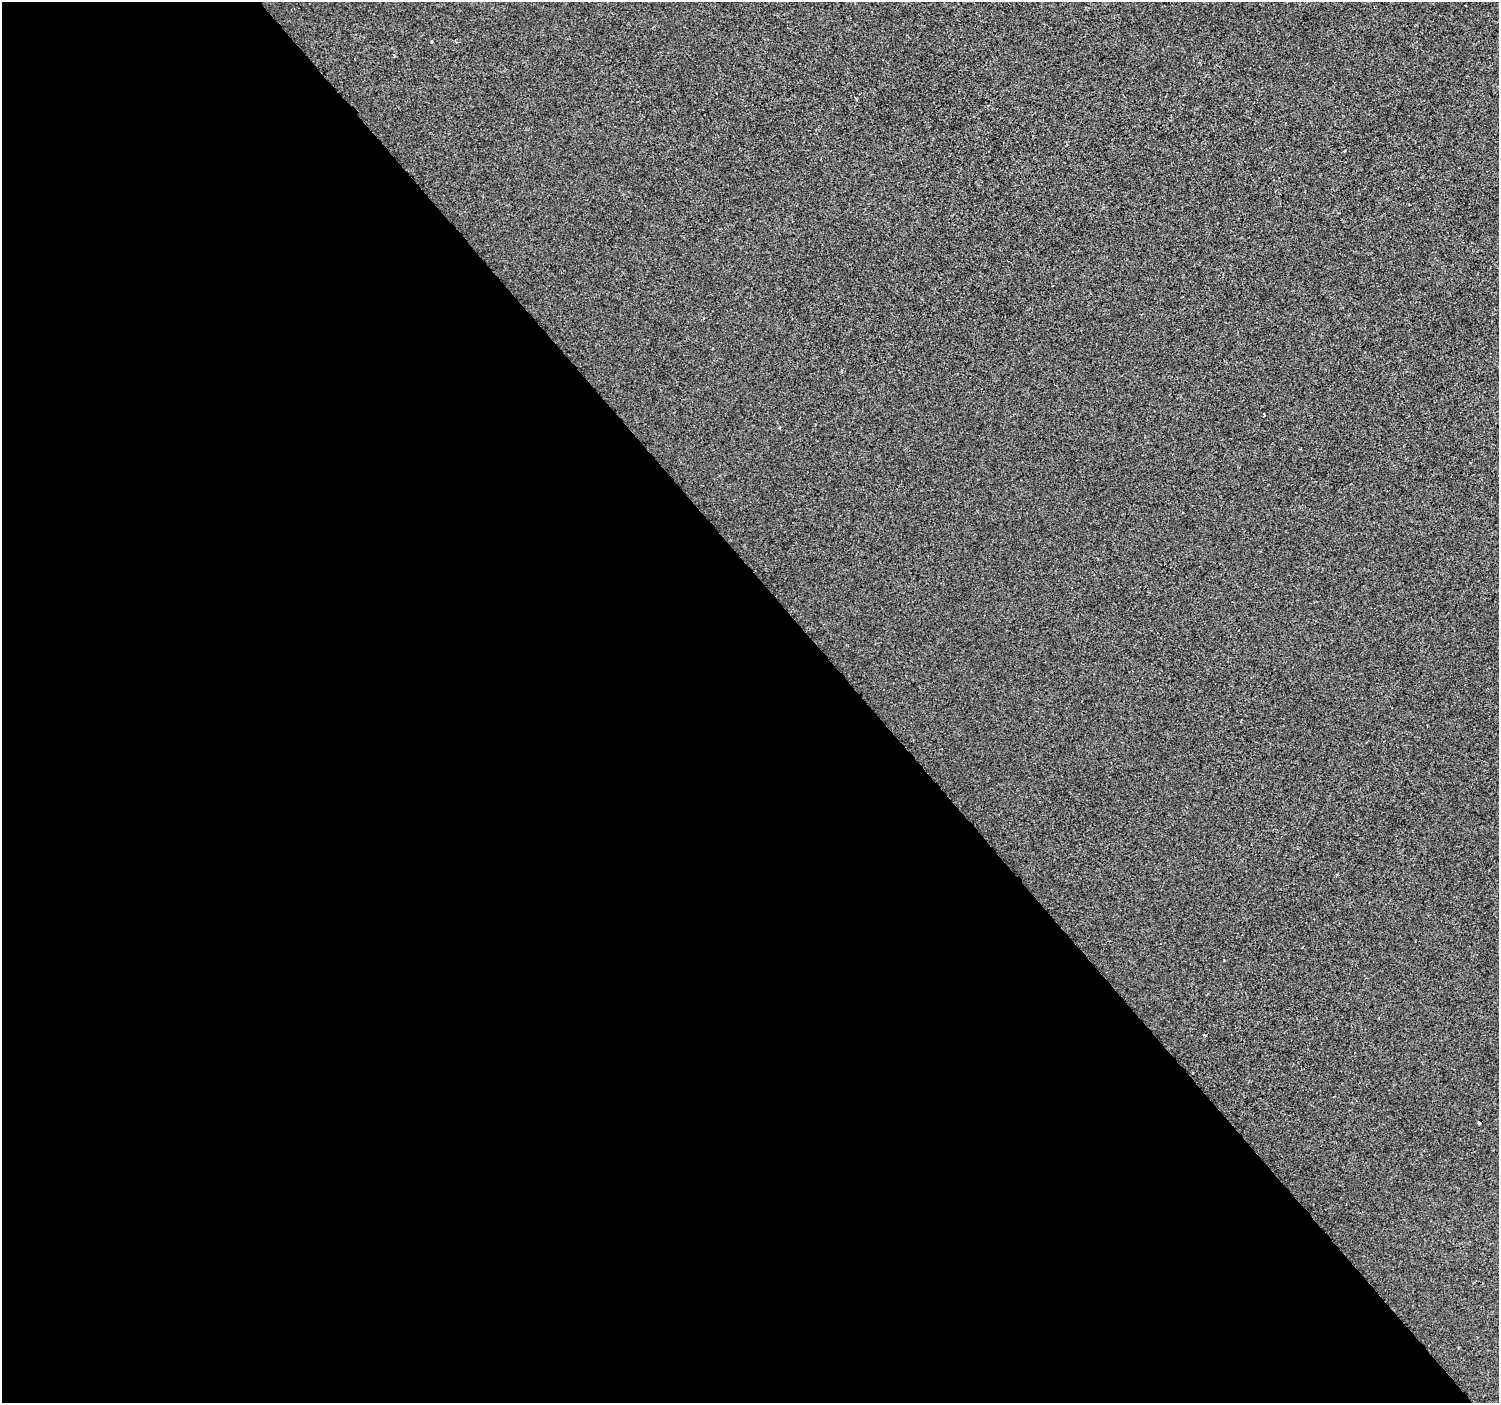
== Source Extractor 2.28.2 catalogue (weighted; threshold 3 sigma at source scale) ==
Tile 9 of 4 x 4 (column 1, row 3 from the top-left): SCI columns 4-1500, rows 1602-3002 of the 5992 x 5941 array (HDU 1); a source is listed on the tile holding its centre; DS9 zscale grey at full resolution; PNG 1501 x 1405 px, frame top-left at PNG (2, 2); no overlay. Shown black and unused: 58% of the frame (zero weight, under 2 of 3 exposures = <1% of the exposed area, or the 3 px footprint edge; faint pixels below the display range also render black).
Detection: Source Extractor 2.28.2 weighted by HDU 2 'WHT'; one run over the whole footprint, this tile lists its part. Background 3.85e-05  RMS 0.0045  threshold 0.0203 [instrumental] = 3 sigma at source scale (4.5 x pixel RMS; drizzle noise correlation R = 1.50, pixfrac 1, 0.0396/0.0396 arcsec/px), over >= 5 px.
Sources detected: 6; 1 cosmic-ray / hot-pixel residue — not listed; the other 5 listed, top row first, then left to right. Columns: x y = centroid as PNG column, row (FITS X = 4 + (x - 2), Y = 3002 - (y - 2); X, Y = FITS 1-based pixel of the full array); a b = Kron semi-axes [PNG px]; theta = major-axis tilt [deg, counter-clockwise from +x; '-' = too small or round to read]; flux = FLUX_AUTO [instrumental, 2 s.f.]
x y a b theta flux
394 55 3 2 - 0.41
703 318 3 2 - 0.35
1264 415 3 2 - 0.32
1337 874 4 2 - 0.36
1479 1123 3 3 - 0.86